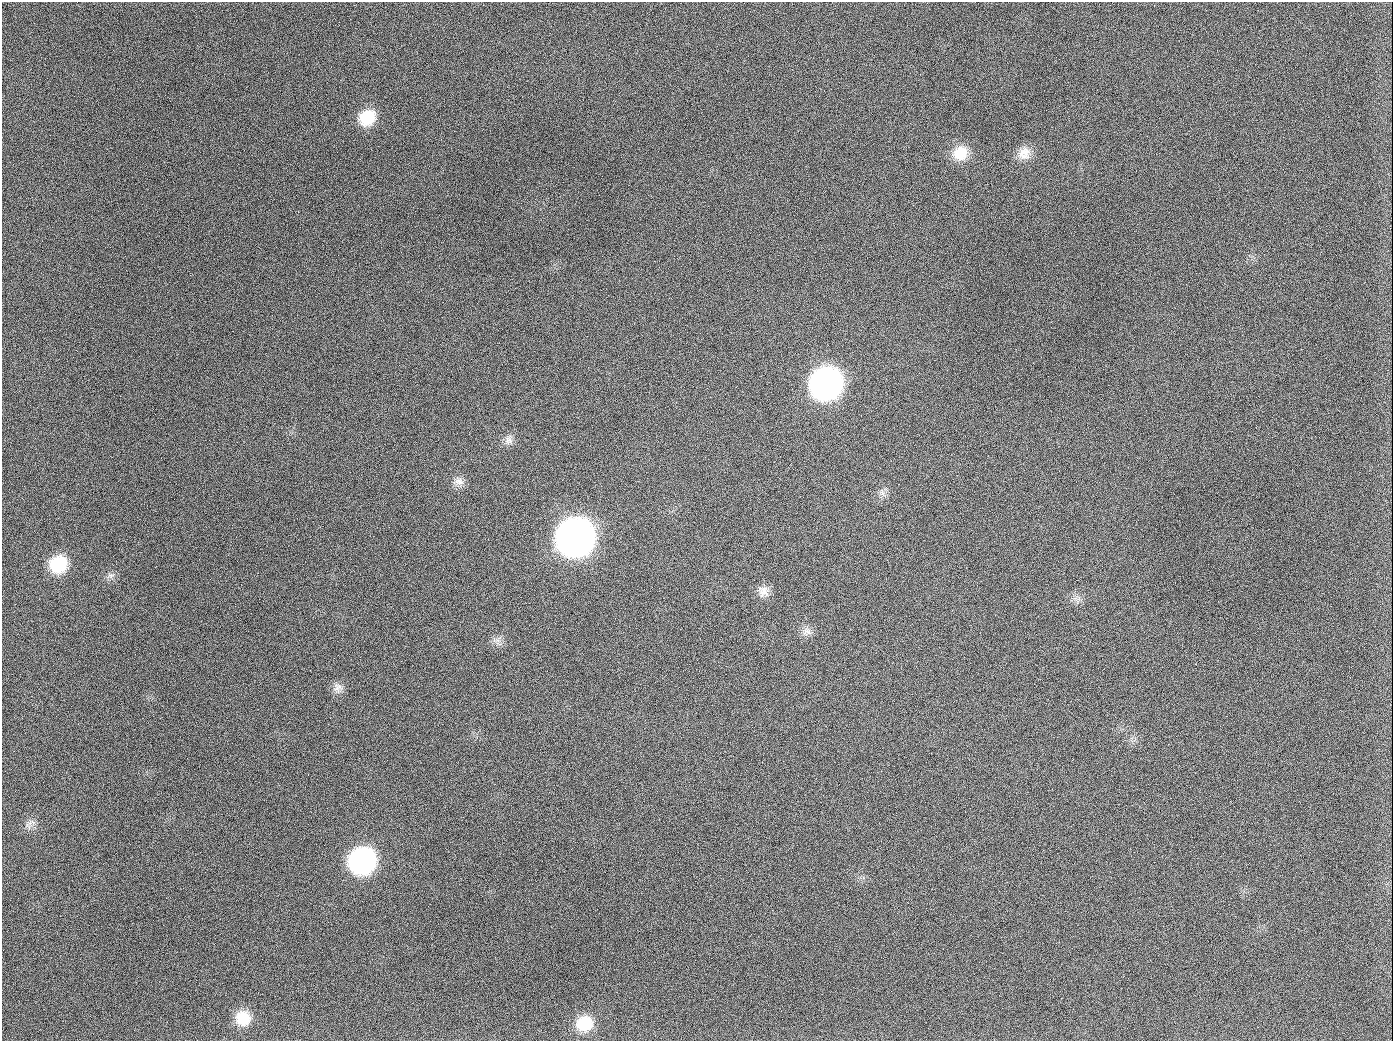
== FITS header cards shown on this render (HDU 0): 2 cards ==
NAXIS1  =                 1391
NAXIS2  =                 1039

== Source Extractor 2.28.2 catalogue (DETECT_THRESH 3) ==
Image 1391 x 1039 px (HDU 0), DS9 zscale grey, 1 PNG px = 1 image px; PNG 1395 x 1043 px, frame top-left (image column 1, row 1039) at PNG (2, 2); no overlay
Background 1360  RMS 66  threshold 197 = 3 sigma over >= 5 px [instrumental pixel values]
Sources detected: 21; all 21 listed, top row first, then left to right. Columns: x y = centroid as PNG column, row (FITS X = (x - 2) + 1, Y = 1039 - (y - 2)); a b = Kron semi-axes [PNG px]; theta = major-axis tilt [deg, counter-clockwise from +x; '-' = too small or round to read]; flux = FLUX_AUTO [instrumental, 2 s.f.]
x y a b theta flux
367 118 19 16 39 1.4e+05
189 126 2 2 - 6.2e+03
1025 152 18 15 -12 5.9e+04
960 153 19 17 34 9.8e+04
826 384 20 19 - 2.5e+06
654 407 3 2 - 4.1e+03
508 440 12 10 -40 2.7e+04
459 481 12 10 -2 3.3e+04
882 493 12 6 -61 2.0e+04
575 538 21 20 - 5.6e+06
58 564 18 17 - 1.9e+05
111 576 11 6 5 1.7e+04
763 591 16 14 26 4.3e+04
807 632 13 11 7 3.2e+04
338 687 13 12 - 3.1e+04
32 822 13 7 11 2.3e+04
362 861 19 18 - 1.1e+06
166 898 2 2 - 1.9e+03
243 1018 17 16 - 1.1e+05
584 1023 20 18 16 1.4e+05
944 1026 2 2 - 4.9e+03